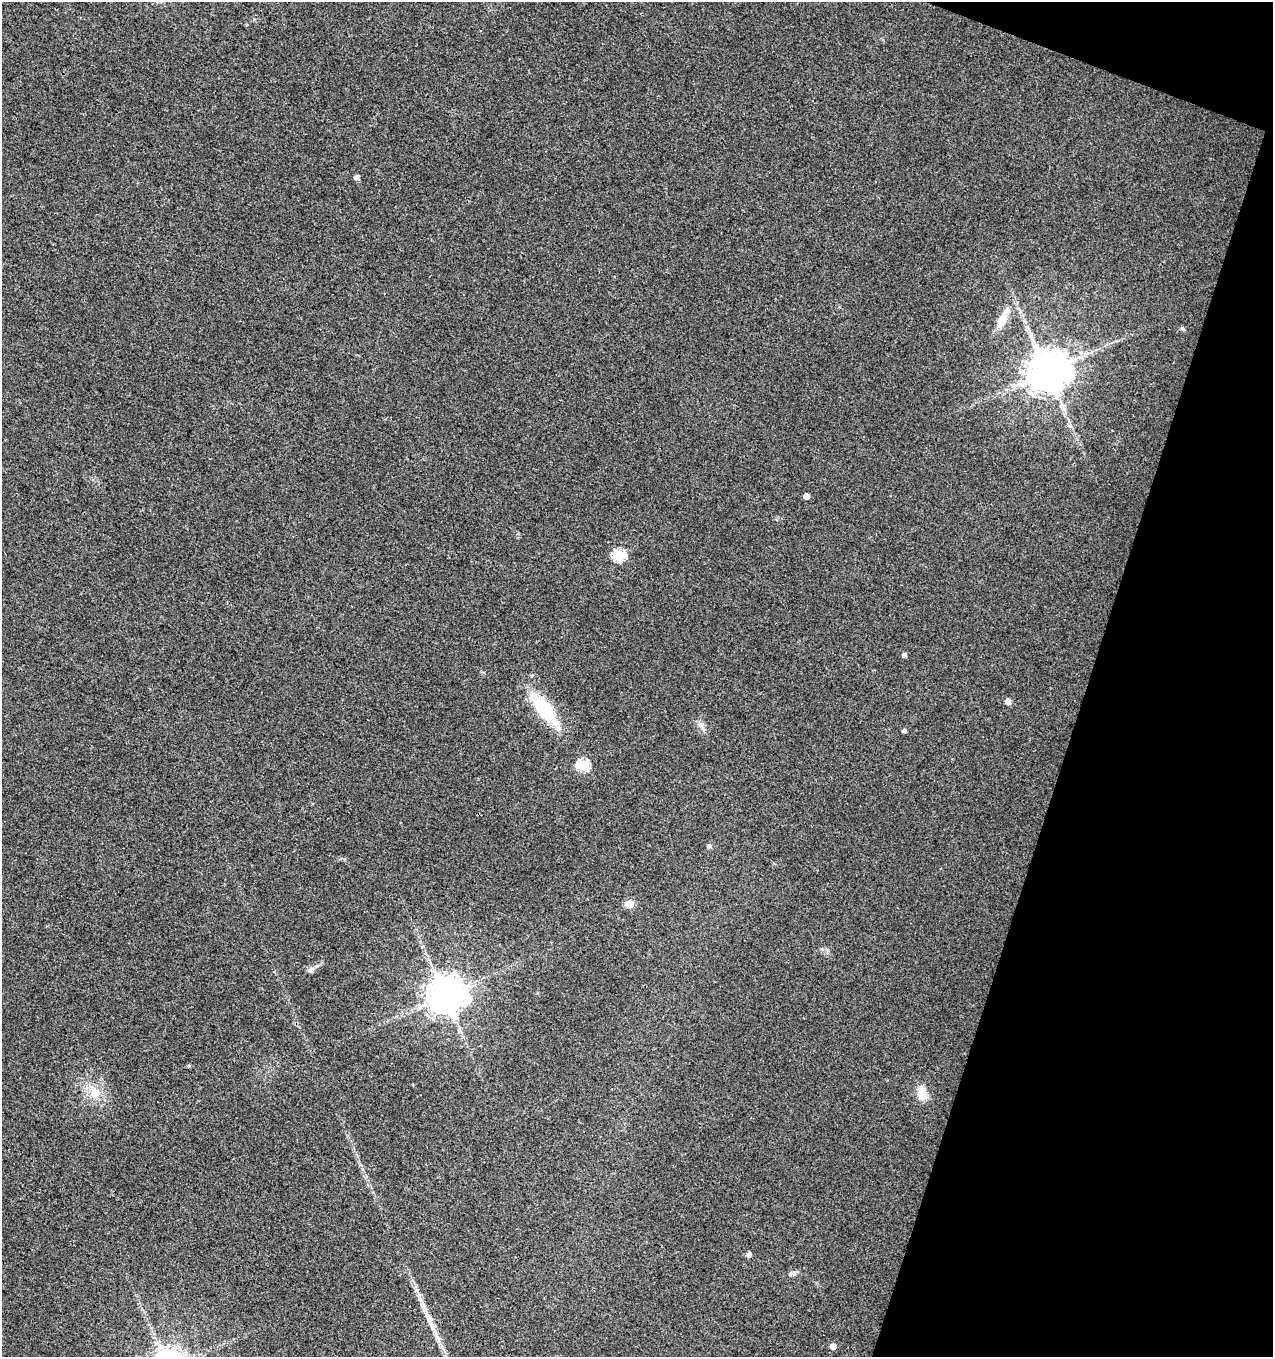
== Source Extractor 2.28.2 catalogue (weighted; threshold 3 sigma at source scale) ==
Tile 8 of 4 x 4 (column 4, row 2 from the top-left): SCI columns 4091-5361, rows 2709-4063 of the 5574 x 5425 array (HDU 1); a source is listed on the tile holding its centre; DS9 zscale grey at full resolution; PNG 1275 x 1359 px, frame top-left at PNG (2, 2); no overlay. Shown black and unused: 16% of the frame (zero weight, under 3 of 4 exposures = <1% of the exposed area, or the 3 px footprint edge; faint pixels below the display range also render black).
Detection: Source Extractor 2.28.2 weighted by HDU 2 'WHT'; one run over the whole footprint, this tile lists its part. Background 0.00757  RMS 0.0031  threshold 0.0141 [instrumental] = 3 sigma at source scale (4.5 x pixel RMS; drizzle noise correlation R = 1.50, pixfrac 1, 0.0396/0.0396 arcsec/px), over >= 5 px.
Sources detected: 21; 1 long thin detection or spike segment (spike, bleed or trail) — not listed; the other 20 listed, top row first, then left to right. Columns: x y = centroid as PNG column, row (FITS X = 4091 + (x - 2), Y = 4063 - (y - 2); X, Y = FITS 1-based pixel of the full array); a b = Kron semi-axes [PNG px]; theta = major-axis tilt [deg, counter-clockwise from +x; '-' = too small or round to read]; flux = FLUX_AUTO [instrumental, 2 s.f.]
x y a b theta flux
357 177 5 4 - 1.6
1003 318 34 10 66 5.6
1047 371 12 11 - 1200
806 496 5 4 - 2.3
619 555 6 6 - 28
904 655 5 5 - 0.81
1008 701 5 5 - 2.4
545 710 44 17 -49 16
904 731 4 4 - 0.7
583 765 6 6 - 27
709 846 6 4 45 0.49
629 904 5 5 - 8.1
311 970 8 7 - 1.1
445 995 11 10 - 860
189 1066 5 4 - 0.43
95 1093 16 13 57 5
922 1093 15 11 -79 4.4
749 1254 5 4 - 1.3
792 1273 10 6 21 1.1
833 1346 5 5 - 2.4
Unlisted compact peaks at least as high as the median listed source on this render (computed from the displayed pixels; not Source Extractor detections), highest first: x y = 1182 328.